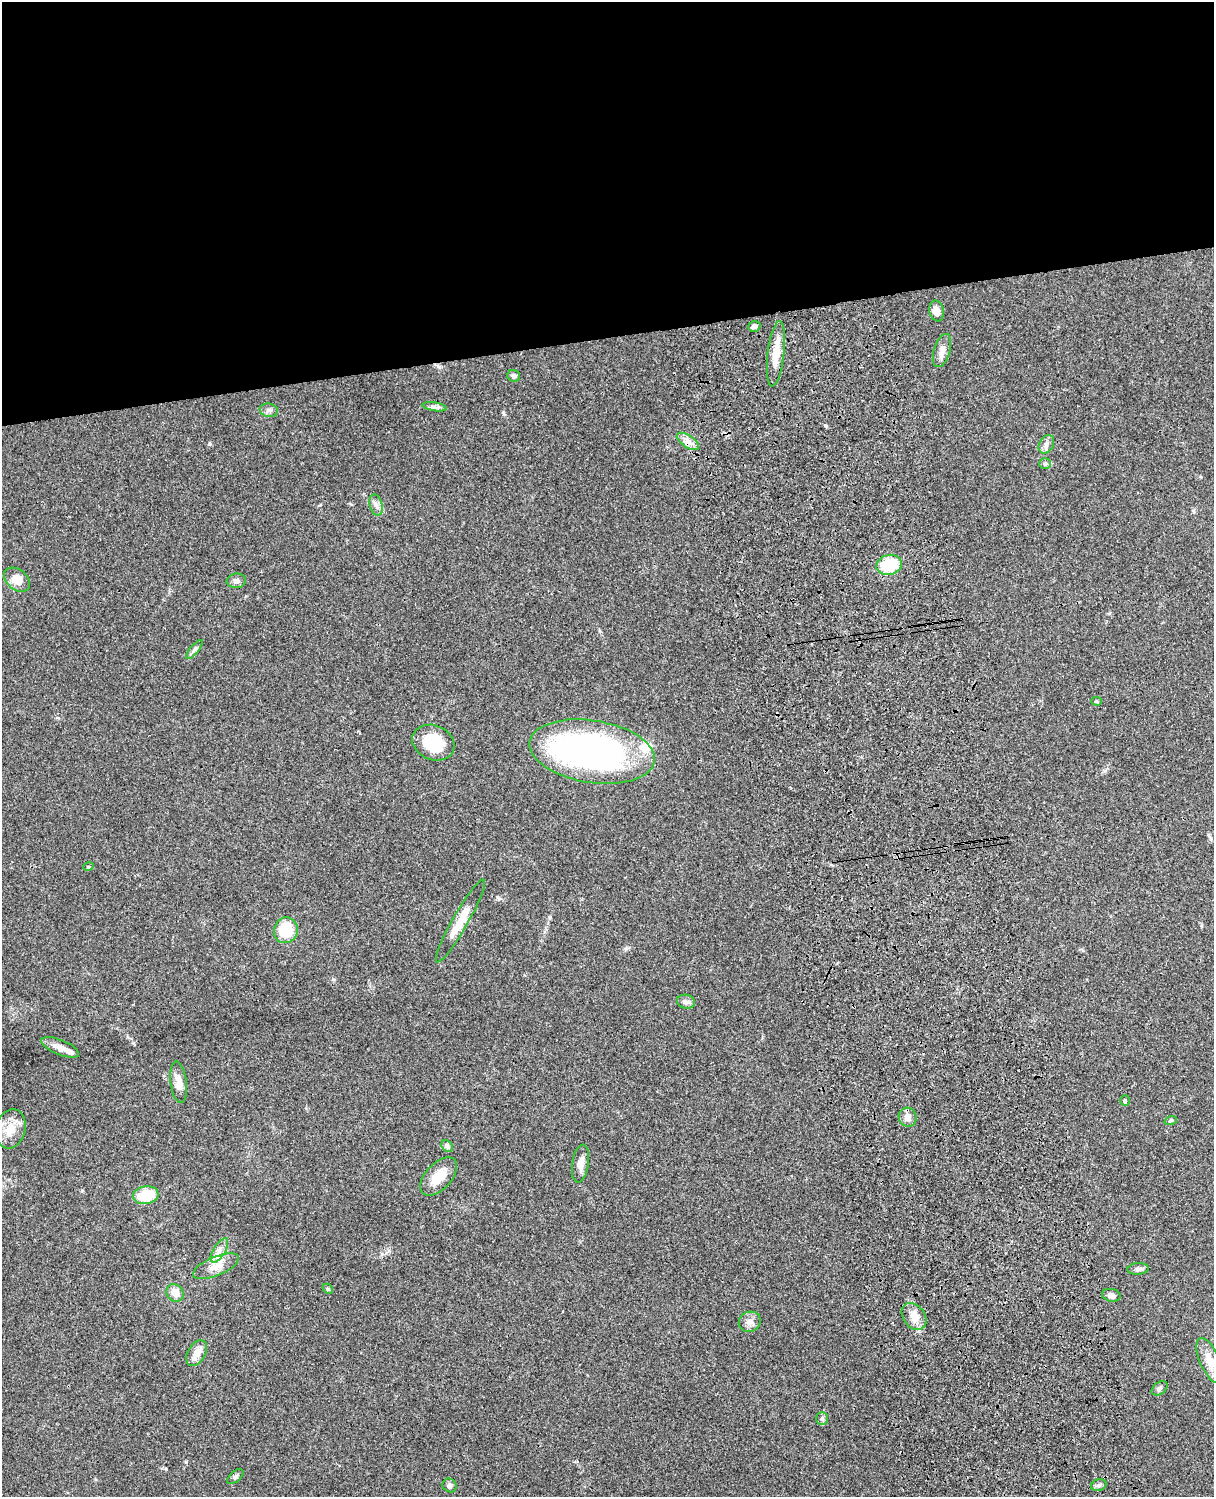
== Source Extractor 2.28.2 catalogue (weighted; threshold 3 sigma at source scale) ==
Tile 2 of 4 x 3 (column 2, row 1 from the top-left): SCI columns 1334-2545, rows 3269-4763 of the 5088 x 4927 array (HDU 1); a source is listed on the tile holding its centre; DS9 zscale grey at full resolution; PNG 1216 x 1499 px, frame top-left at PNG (2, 2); each listed source drawn as its Kron ellipse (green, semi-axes under 4 px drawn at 4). Shown black and unused: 23% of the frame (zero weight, under 3 of 4 exposures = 6% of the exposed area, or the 3 px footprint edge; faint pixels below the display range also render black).
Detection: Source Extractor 2.28.2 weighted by HDU 2 'WHT'; one run over the whole footprint, this tile lists its part. Background 0.0763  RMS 0.0058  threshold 0.0261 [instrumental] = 3 sigma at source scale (4.5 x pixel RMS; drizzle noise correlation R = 1.50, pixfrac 1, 0.05/0.05 arcsec/px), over >= 5 px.
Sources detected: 50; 3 inside a brighter listed object's ellipse — not listed separately; the other 47 listed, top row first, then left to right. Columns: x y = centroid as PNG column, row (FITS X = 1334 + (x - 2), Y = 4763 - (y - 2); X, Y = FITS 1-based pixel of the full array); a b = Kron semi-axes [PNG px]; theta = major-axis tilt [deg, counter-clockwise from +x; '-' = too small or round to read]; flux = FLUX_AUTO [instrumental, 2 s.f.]
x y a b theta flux
936 311 10 7 -77 3.5
754 326 6 5 - 2
942 350 17 8 72 4.1
776 354 33 8 83 9.9
514 376 6 6 - 1.9
435 407 12 4 -10 1.7
269 410 9 6 -11 1.8
688 441 13 6 -34 3.4
1046 444 10 7 63 2.2
1045 464 6 5 - 1.1
376 505 10 6 -74 2.4
889 565 13 10 14 23
17 580 14 10 -39 6.4
236 581 9 7 6 1.8
194 649 12 4 50 1.5
1096 701 5 4 - 0.85
433 743 22 17 -23 22
592 752 63 31 -9 200
88 867 5 3 - 0.49
460 921 47 7 60 11
286 930 13 12 - 21
686 1002 9 7 -11 1.9
60 1047 20 7 -22 4.6
179 1082 21 8 -82 5.9
1125 1101 5 4 - 0.72
908 1117 9 8 - 3.7
1171 1120 6 4 18 0.82
11 1129 20 14 76 9.9
447 1146 6 5 - 1.2
580 1164 19 8 81 4.7
439 1176 23 13 47 10
146 1195 13 9 8 18
219 1250 14 6 58 3.5
216 1266 24 9 22 6.9
1138 1269 11 5 4 1.8
328 1289 5 4 - 0.7
175 1293 9 8 - 5.6
1111 1295 9 6 -11 2.5
914 1316 14 11 -52 5.7
750 1322 11 10 - 3.4
197 1353 14 8 60 5.5
1210 1360 24 9 -67 8.5
1160 1388 9 6 39 1.5
822 1418 6 5 - 1.2
235 1477 10 5 42 1.2
450 1485 7 6 - 1.3
1099 1485 8 5 17 1.4
Unlisted compact peaks at least as high as the median listed source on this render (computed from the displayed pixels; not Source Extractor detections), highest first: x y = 186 1462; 209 444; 825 425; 166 1469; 133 1043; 503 412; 550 917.